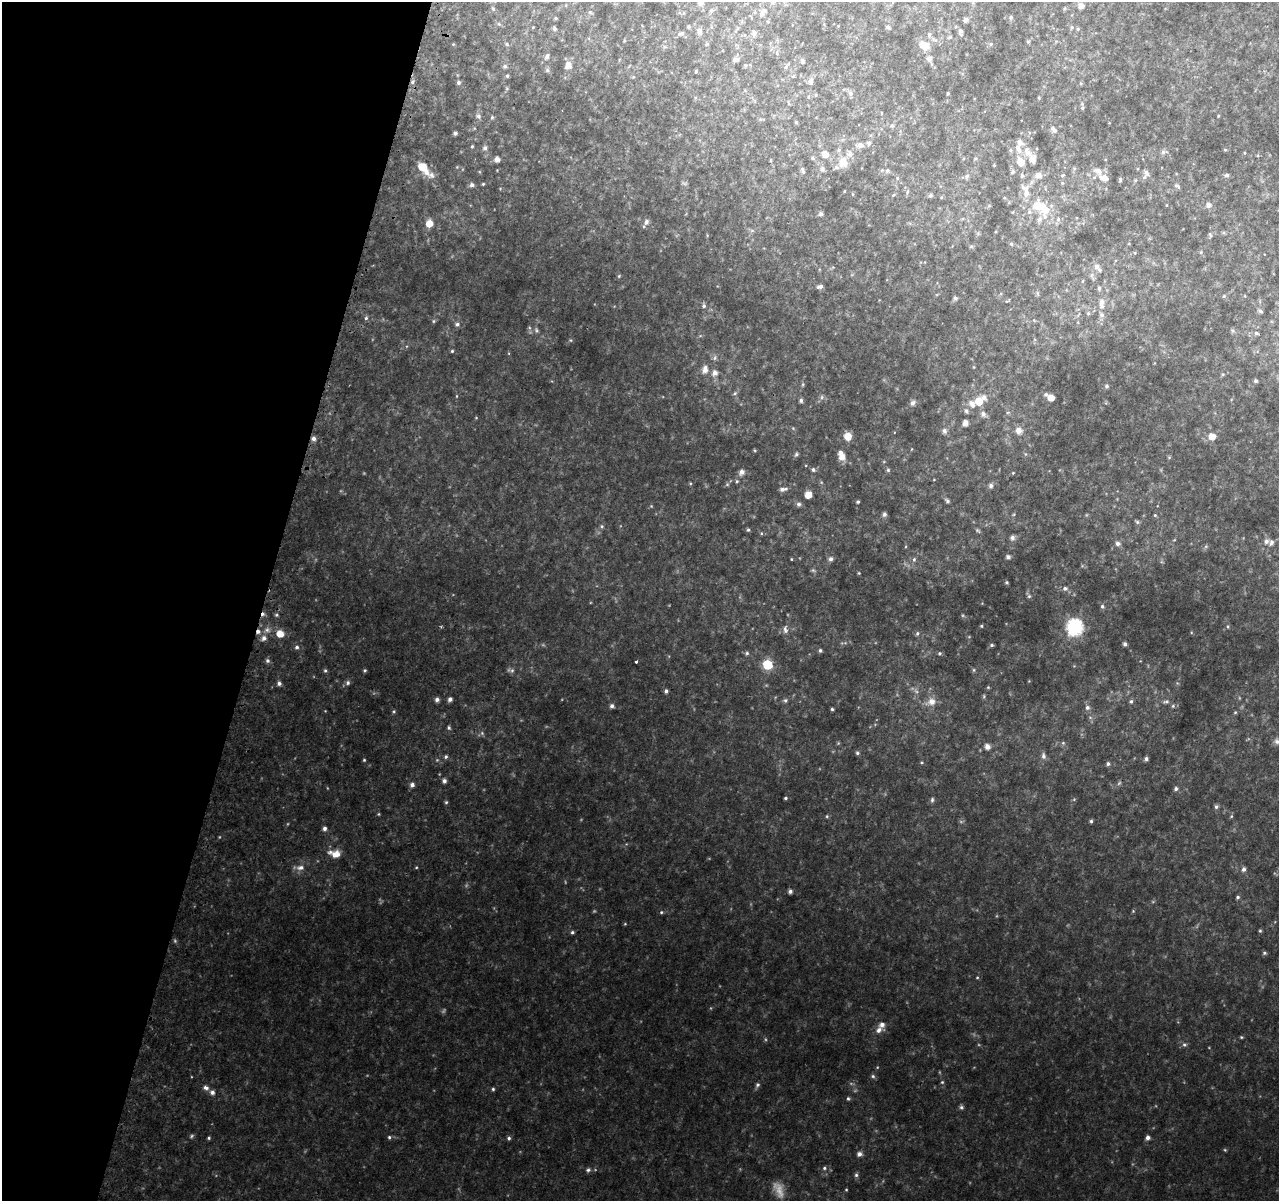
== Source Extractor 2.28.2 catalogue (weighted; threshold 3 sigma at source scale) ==
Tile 9 of 4 x 4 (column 1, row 3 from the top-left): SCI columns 44-1320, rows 1465-2663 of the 5195 x 5393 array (HDU 1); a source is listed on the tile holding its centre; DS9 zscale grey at full resolution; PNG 1281 x 1203 px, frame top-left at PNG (2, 2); no overlay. Shown black and unused: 21% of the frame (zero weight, under 2 of 3 exposures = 3% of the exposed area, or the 3 px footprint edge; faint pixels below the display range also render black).
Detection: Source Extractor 2.28.2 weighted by HDU 2 'WHT'; one run over the whole footprint, this tile lists its part. Background 0.0588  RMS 0.0091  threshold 0.0411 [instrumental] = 3 sigma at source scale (4.5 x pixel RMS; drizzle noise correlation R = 1.50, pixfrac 1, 0.0396/0.0396 arcsec/px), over >= 5 px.
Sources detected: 389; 34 too faint to see at this stretch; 1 cosmic-ray / hot-pixel residue — not listed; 24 inside a brighter listed object's ellipse — not listed separately; the other 330 listed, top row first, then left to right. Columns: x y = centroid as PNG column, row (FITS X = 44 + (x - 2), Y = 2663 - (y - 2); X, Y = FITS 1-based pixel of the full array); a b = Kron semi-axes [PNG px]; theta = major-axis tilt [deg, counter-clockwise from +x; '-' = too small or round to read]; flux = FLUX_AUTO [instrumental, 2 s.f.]
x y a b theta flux
772 2 8 6 -73 2.5
700 4 8 5 23 2.6
566 5 5 3 - 0.69
1081 6 7 6 - 7
1065 8 5 5 - 1.4
493 9 6 4 -62 1.6
711 11 6 6 - 1.9
764 11 11 8 17 4.9
590 12 6 4 -30 1.1
1011 17 6 5 - 1.8
555 18 4 3 - 0.94
965 20 6 5 - 2.7
499 24 6 5 - 1.6
689 26 4 4 - 1.3
533 27 3 3 - 0.6
888 27 6 5 - 2.2
1072 27 6 6 - 2.1
554 29 4 4 - 2.2
1078 29 5 5 - 1.3
960 31 5 5 - 1.9
699 32 9 7 -75 3.6
681 34 10 6 16 2.6
745 35 5 3 - 0.89
754 35 8 6 -39 2.7
950 37 6 4 15 1.5
624 40 5 3 - 0.71
934 40 12 5 -28 3.7
1028 41 5 5 - 1.3
453 44 5 4 - 0.84
506 44 6 5 - 1.8
707 44 6 4 45 1.2
991 44 6 5 - 1.5
924 45 12 8 -28 14
777 53 8 4 84 1.6
547 57 8 5 58 3.1
735 59 8 6 34 3.4
929 59 11 8 -66 5.8
803 61 6 5 - 2.4
568 65 7 6 - 8.1
745 65 5 5 - 1.3
505 66 6 6 - 2.3
786 66 9 4 63 2
547 70 7 6 - 2.1
696 71 3 3 - 1.1
507 76 5 4 - 1.5
633 77 4 4 - 0.92
793 77 3 3 - 8.4
810 81 9 7 -89 3.5
412 82 6 5 - 1.8
458 83 5 5 - 2.2
1081 83 5 5 - 1.1
507 88 6 5 - 1.1
948 93 3 2 - 1.1
850 94 7 7 - 2.8
816 95 5 4 - 1.1
808 97 5 4 - 1.2
1039 98 5 4 - 0.92
788 103 8 3 -76 0.85
1082 108 7 5 74 1.6
478 116 8 7 - 3.1
1218 116 3 3 - 0.78
492 117 6 4 74 1.5
761 119 8 3 12 1.2
796 122 4 4 - 1.2
892 126 7 6 - 2.2
1053 130 11 6 -51 3.6
455 133 4 4 - 2.3
1019 143 10 8 -19 4.8
860 145 10 7 -3 5.7
472 146 3 3 - 1.1
485 148 6 5 - 2.9
1010 150 6 5 - 1.6
1225 150 5 4 - 1
1164 152 10 6 8 3
1028 153 11 9 -1 7.3
1245 153 5 3 - 0.78
825 154 9 8 - 8.2
813 158 6 6 - 1.7
497 159 5 5 - 5.2
975 159 5 4 - 1
771 160 5 3 - 0.83
843 162 15 12 69 14
1020 162 11 8 -71 11
994 165 3 2 - 0.67
424 168 19 7 -46 24
822 169 8 7 - 3.7
1074 169 6 5 - 1.6
803 170 10 5 -72 2.7
887 171 6 6 - 2.4
1012 172 6 5 - 2
1146 173 11 7 -53 3.5
1062 175 6 5 - 1.6
1227 175 6 5 - 2.3
967 176 7 6 - 2.2
1022 176 6 5 - 2.1
1038 176 9 8 - 6.2
897 178 6 5 - 1.4
1104 178 14 9 -27 7.2
1120 179 5 3 - 1.7
1135 180 6 5 - 1.4
1062 183 5 5 - 1.3
483 184 3 3 - 0.89
472 185 5 5 - 3
1177 186 10 5 -40 2.3
844 191 3 2 - 0.69
907 192 8 4 72 1.5
853 194 5 3 - 0.86
893 195 6 3 44 1
930 195 5 5 - 1.7
941 197 4 3 - 0.78
1166 205 4 3 - 0.7
1208 205 7 6 - 4.4
1040 207 26 14 -40 40
821 214 6 5 - 2.2
646 222 10 7 65 3.4
429 223 7 7 - 11
752 230 7 4 0 1.8
1224 233 6 4 -18 1.2
978 234 6 4 -19 1.2
707 235 5 3 - 0.8
1210 235 8 4 -65 1.4
1011 244 5 5 - 1.7
971 246 5 5 - 1.3
1201 252 5 5 - 1.2
1135 253 5 4 - 0.97
1097 266 10 8 -80 5.1
619 276 5 4 - 1.2
1092 276 13 6 -79 3.5
1082 281 5 3 - 1
820 286 6 4 17 3.1
1099 288 6 5 - 2.5
1038 293 8 4 -81 1.4
1224 296 5 5 - 1.4
955 298 4 4 - 3
1006 301 6 3 0 1.1
1101 302 12 9 83 6.8
704 306 6 5 - 2.2
1260 311 7 5 -35 2
1088 313 5 5 - 1.6
1101 315 9 7 -65 4
366 318 6 5 - 1.8
1034 320 5 4 - 0.96
434 321 6 5 - 1.4
457 324 7 7 - 3.3
530 328 6 4 -70 1.3
536 330 7 5 -82 2
1233 331 6 6 - 1.7
1256 333 6 5 - 2.5
570 340 5 4 - 1.1
452 351 4 4 - 1.3
715 358 8 7 - 3
974 367 5 3 - 0.81
705 370 11 7 80 7.3
715 373 7 7 - 6
1223 374 5 5 - 1.3
1256 381 4 4 - 2.1
803 384 7 5 83 1.3
1107 386 6 5 - 2.1
735 393 7 5 29 2
1046 394 6 5 - 2
457 396 5 3 - 0.86
822 397 7 6 - 2.3
1051 398 5 5 - 9.6
801 400 5 4 - 2.4
979 401 7 7 - 15
913 403 9 7 56 3.6
972 403 11 8 -56 7.8
1106 403 6 4 -72 1.1
966 411 8 7 - 3.3
1008 412 6 4 1 1.5
983 414 9 7 -48 5.2
476 418 4 4 - 0.81
965 423 7 6 - 5.7
793 428 5 4 - 1.1
1019 430 9 8 - 7.6
944 431 7 7 - 3.9
894 432 3 3 - 1.3
848 436 7 6 - 13
1212 436 7 6 - 11
313 439 6 5 - 4.1
912 449 4 3 - 0.67
755 450 5 4 - 1
796 454 7 5 74 2
1025 454 6 4 -89 1.3
842 457 8 6 -61 9.7
1169 457 5 5 - 1.2
813 470 6 5 - 2.4
888 470 6 5 - 1.6
742 472 7 6 - 5.7
1013 473 4 3 - 0.9
934 480 4 3 - 0.7
737 481 6 5 - 1.6
690 483 5 4 - 1
727 484 6 5 - 1.5
991 485 8 6 81 2.9
783 489 11 5 10 3.7
808 495 6 5 - 11
947 501 7 5 -60 2.2
858 502 4 3 - 1.5
799 504 6 6 - 3.2
651 506 5 4 - 1
884 514 5 4 - 3.1
1014 514 6 4 32 1
1155 515 4 4 - 1.1
1137 522 7 4 -34 1.6
602 526 6 5 - 1.8
748 530 5 4 - 1.5
978 530 8 5 -37 1.7
761 533 5 5 - 1.3
1012 538 6 6 - 3.7
1174 540 5 4 - 0.91
1266 541 9 8 - 3.9
1117 543 7 6 - 3.9
1206 546 7 5 54 1.7
1008 557 5 5 - 3.2
791 559 3 3 - 0.85
830 559 7 6 - 3.6
914 559 7 6 - 2.6
1162 562 6 4 -17 1.2
813 570 8 5 -20 1.8
859 573 4 4 - 0.99
1007 582 4 4 - 1.3
1065 588 7 6 - 2.9
1029 595 9 4 -59 2
1102 606 6 5 - 2.2
276 615 5 5 - 1.6
981 626 4 3 - 0.99
1228 626 6 4 -84 1.1
441 627 4 4 - 0.98
1074 627 8 7 - 310
785 629 12 7 -84 4.6
258 631 6 5 - 3.6
917 633 6 6 - 2.3
280 634 6 6 - 14
969 637 5 3 - 0.76
264 638 7 6 - 4.8
843 643 12 4 4 1.9
1125 644 4 4 - 2.7
992 645 4 3 - 1.6
297 647 6 6 - 2.5
820 650 4 4 - 1.8
747 653 7 5 50 1.8
939 653 5 5 - 1.6
267 661 6 5 - 2.5
636 661 3 3 - 3.6
767 665 6 6 - 52
1074 666 4 4 - 0.86
365 670 4 3 - 1.4
974 670 6 5 - 1.4
325 671 5 5 - 1.6
1029 681 4 4 - 0.72
279 683 5 5 - 3.4
348 683 6 6 - 2.5
988 687 4 4 - 1
666 691 4 4 - 2.6
916 691 11 7 -53 4.1
984 696 6 4 -89 1.3
437 699 5 5 - 3.4
450 699 5 4 - 3.7
785 700 6 5 - 2.1
1131 701 6 5 - 2
931 702 12 9 19 10
1166 702 10 6 7 2.9
612 706 6 6 - 2.9
1173 706 6 5 - 1.7
1087 707 8 7 - 3.7
832 709 3 3 - 1.4
325 711 3 3 - 0.61
394 711 5 5 - 1.4
1235 712 5 4 - 1.1
449 728 5 5 - 1.9
482 733 6 5 - 1.8
1276 741 9 7 -80 3.5
838 743 5 5 - 1
1063 743 6 6 - 1.7
987 747 6 5 - 6.1
857 753 5 5 - 1.9
1043 756 10 6 -81 3.5
446 757 6 6 - 2.3
1146 759 4 4 - 2.6
364 760 4 4 - 1.1
922 762 5 4 - 1
1108 764 5 5 - 2.2
444 781 5 5 - 3.5
412 785 6 5 - 3.9
1176 789 6 5 - 2.4
785 798 4 3 - 1.5
1074 799 5 4 - 1.1
932 800 7 5 -90 2
446 802 5 4 - 1.5
1216 807 6 5 - 2.3
827 816 5 4 - 1.2
1231 816 6 4 47 1.1
1091 821 4 3 - 1.6
324 828 5 5 - 3.3
336 854 11 9 27 9.8
416 867 4 4 - 0.98
300 868 13 8 7 6.8
1244 869 6 5 - 3.2
790 891 5 4 - 3.3
1237 897 5 4 - 1.9
1133 911 5 4 - 1
661 912 6 5 - 1.6
625 924 4 4 - 0.89
1260 931 4 4 - 1.3
572 932 5 4 - 2.1
1264 953 5 5 - 1.7
977 977 4 4 - 1
879 1030 12 8 30 6.1
1241 1037 5 4 - 1.2
1184 1045 7 7 - 2.6
877 1067 5 4 - 0.83
873 1076 7 5 -35 2
942 1082 5 5 - 1.4
757 1085 8 5 63 2.4
206 1088 8 6 -29 3.8
493 1089 5 4 - 1.7
212 1092 6 6 - 4
848 1098 5 5 - 1.6
961 1107 6 6 - 2.1
389 1137 5 5 - 1.8
209 1138 3 3 - 1.5
509 1138 5 5 - 2.2
1148 1138 5 5 - 3.7
1225 1150 5 4 - 1.1
859 1154 6 6 - 4.4
824 1168 7 6 - 2.6
588 1170 7 6 - 2.4
856 1175 7 5 -82 2.4
846 1190 4 3 - 0.96
Overlapping masked pixels (flux is a lower limit): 3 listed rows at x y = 412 82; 313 439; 258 631
Isophote crosses this tile's border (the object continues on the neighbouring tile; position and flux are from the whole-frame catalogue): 3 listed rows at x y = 772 2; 1081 6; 1276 741